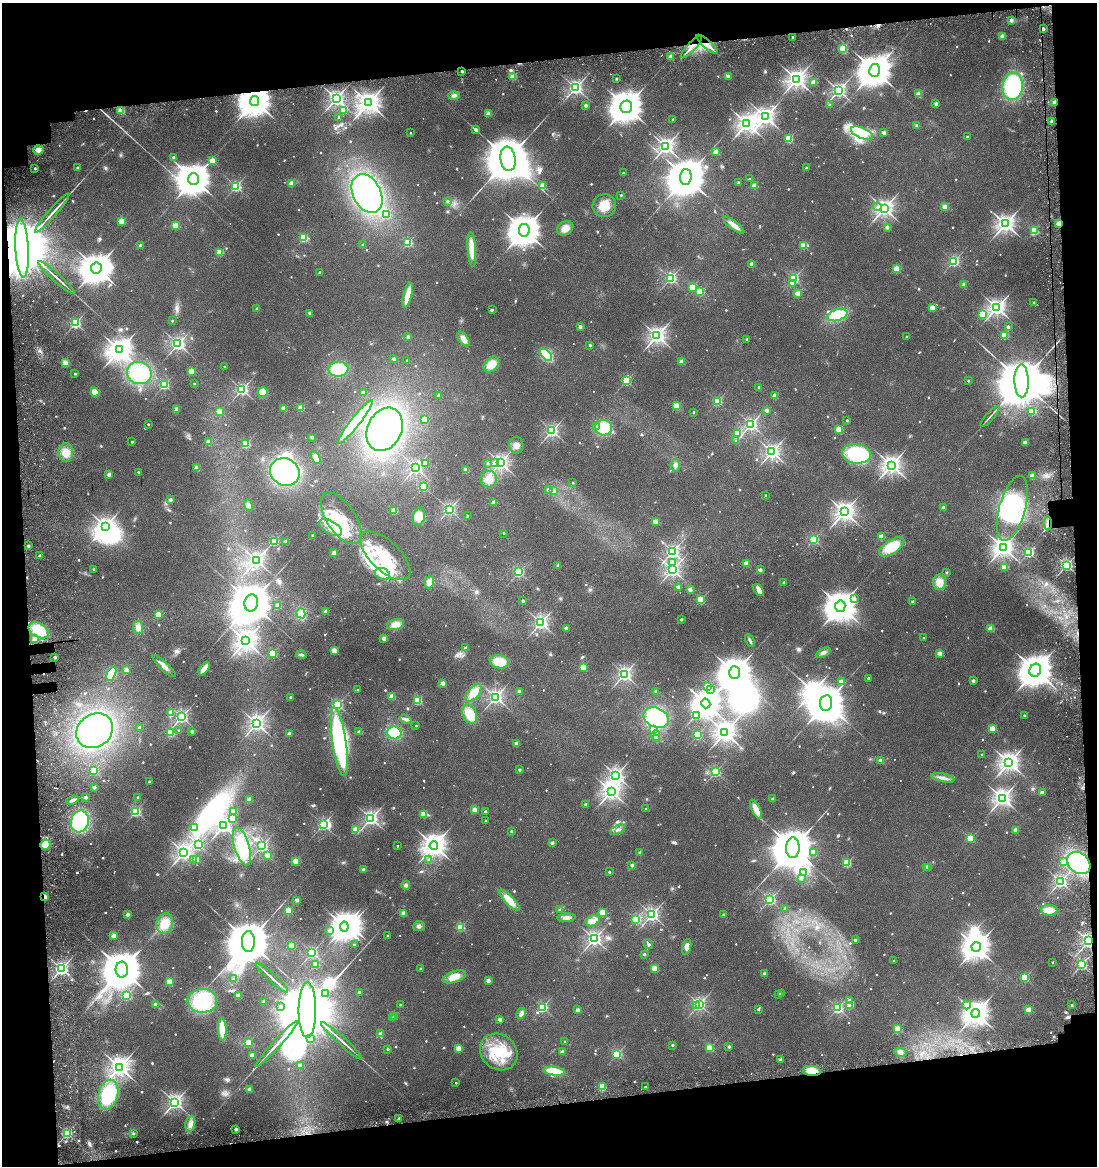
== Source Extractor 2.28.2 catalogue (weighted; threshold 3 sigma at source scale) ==
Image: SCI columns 80-4458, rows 160-4812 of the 4717 x 4901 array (HDU 1 of 3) = the unmasked area's bounding box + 8 px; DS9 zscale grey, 4 x 4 block average (1 PNG px = mean of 4 x 4 image px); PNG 1099 x 1168 px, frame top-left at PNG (2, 3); each listed source drawn as its Kron ellipse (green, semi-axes under 4 px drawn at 4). Shown black and unused: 15% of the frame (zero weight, under 3 of 6 exposures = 11% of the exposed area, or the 3 px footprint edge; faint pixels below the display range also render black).
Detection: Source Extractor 2.28.2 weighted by HDU 2 'WHT'. Background 0.0622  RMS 0.0032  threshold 0.0131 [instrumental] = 3 sigma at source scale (4.09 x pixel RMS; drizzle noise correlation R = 1.36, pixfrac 0.8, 0.0396/0.0396 arcsec/px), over >= 5 px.
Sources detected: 1213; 28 too faint to see at this stretch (4 x 4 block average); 12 inside a brighter object's white glare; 16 cosmic-ray / hot-pixel residue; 4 long thin detections or spike segments (spike, bleed or trail) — neither listed nor drawn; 6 coinciding with a brighter row at this scale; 40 inside a brighter listed object's ellipse — not listed separately; of the other 1107, all 500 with FLUX_AUTO >= 4.8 (the completeness limit of this list) listed and drawn (607 fainter detections not listed), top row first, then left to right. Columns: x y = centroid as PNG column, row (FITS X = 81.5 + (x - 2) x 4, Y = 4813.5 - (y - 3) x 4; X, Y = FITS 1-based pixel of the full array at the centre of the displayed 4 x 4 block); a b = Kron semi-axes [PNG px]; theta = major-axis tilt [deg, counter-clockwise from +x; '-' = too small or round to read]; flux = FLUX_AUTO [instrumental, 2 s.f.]
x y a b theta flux
1011 20 2 2 - 27
1043 29 2 2 - 21
1002 36 3 3 - 6.7
792 37 2 2 - 6.4
707 44 13 3 -42 16
691 47 14 2 47 15
843 48 2 2 - 140
671 57 2 2 - 48
874 70 6 5 - 5900
462 71 2 2 - 8.5
513 76 2 2 - 76
728 76 2 2 - 26
616 78 2 2 - 7.5
796 79 3 3 - 1400
814 82 2 2 - 61
1013 86 14 10 85 200
575 88 2 2 - 650
839 90 3 2 - 770
919 94 2 2 - 62
454 95 5 4 - 6.8
336 98 2 2 - 930
255 101 5 4 - 4500
1054 102 2 2 - 34
369 103 4 3 - 2000
936 104 2 2 - 22
586 105 2 2 - 22
829 105 2 2 - 7
626 107 6 5 - 5000
343 110 2 2 - 77
121 111 2 2 - 120
488 114 2 2 - 58
339 117 2 2 - 9.1
766 117 3 3 - 1200
673 119 2 2 - 9.2
1052 121 3 3 - 6.4
747 123 4 3 - 1300
917 126 2 2 - 27
475 129 2 2 - 15
410 133 2 2 - 4.9
862 133 12 5 -23 120
884 133 2 2 - 25
967 137 2 2 - 11
789 139 2 2 - 130
666 146 3 3 - 980
38 150 5 4 - 12
716 152 2 2 - 63
173 157 2 2 - 12
508 159 12 7 -83 16000
212 161 2 2 - 86
35 168 2 2 - 9.1
78 168 2 2 - 9.9
806 168 2 2 - 9.5
623 173 2 2 - 6.2
686 177 8 6 87 8900
193 179 6 5 - 5100
749 179 2 2 - 5.3
291 183 4 3 - 17
738 183 2 2 - 17
236 186 2 2 - 310
542 186 2 2 - 72
754 186 2 2 - 48
367 194 20 14 -63 400
621 195 2 2 - 6.9
447 201 2 2 - 6.1
604 206 12 11 - 39
877 207 4 4 - 5.3
945 207 2 2 - 68
884 208 3 3 - 1200
52 213 25 2 49 16
386 214 2 2 - 110
122 221 2 2 - 110
1059 223 2 2 - 72
1005 224 3 3 - 1200
175 225 2 2 - 72
734 225 13 3 -37 21
887 227 2 2 - 22
565 228 9 6 32 19
524 230 6 5 - 5100
1034 231 2 2 - 110
304 238 2 2 - 170
408 243 2 2 - 170
363 245 2 2 - 12
804 245 2 2 - 82
140 246 2 2 - 22
22 248 29 6 -87 53000
472 249 17 4 -85 45
220 252 2 2 - 110
954 261 2 2 - 300
752 264 2 2 - 48
96 268 5 5 - 4500
897 269 2 2 - 93
320 272 2 2 - 12
56 277 24 2 -42 12
671 278 2 2 - 370
794 279 2 2 - 330
792 284 2 2 - 6
964 284 2 2 - 26
692 287 2 2 - 120
700 292 2 2 - 130
798 293 2 2 - 60
408 295 13 3 76 46
1034 303 2 2 - 11
932 308 2 2 - 56
997 308 3 3 - 1100
257 309 2 2 - 15
492 310 2 2 - 5.5
309 313 2 2 - 15
982 314 2 2 - 100
837 315 10 5 18 100
172 321 2 2 - 5.5
75 323 2 2 - 350
580 327 2 2 - 19
1008 327 2 2 - 18
1004 335 2 2 - 130
657 336 3 3 - 1100
906 336 2 2 - 5.1
408 337 2 2 - 18
463 339 8 4 -53 14
747 339 2 2 - 6.3
178 344 2 2 - 680
590 345 2 2 - 12
119 350 4 4 - 2400
546 355 7 4 -47 100
394 359 2 2 - 17
407 360 2 2 - 6.1
682 362 2 2 - 49
65 363 2 2 - 91
491 364 9 6 45 30
225 367 2 2 - 5
338 369 10 7 4 83
191 371 2 2 - 110
139 373 12 11 - 69
75 374 2 2 - 6.2
626 381 2 2 - 210
968 381 2 2 - 5.1
1022 381 16 7 -89 25000
194 384 2 2 - 5.4
164 385 2 2 - 260
759 387 2 2 - 12
242 389 2 2 - 520
95 392 4 4 - 24
263 392 5 5 - 23
363 393 4 3 - 7.2
439 395 2 2 - 18
775 396 2 2 - 33
717 401 2 2 - 180
677 406 2 2 - 95
284 408 2 2 - 45
301 408 2 2 - 80
176 410 2 2 - 14
766 410 2 2 - 24
219 411 2 2 - 120
1032 411 2 2 - 140
693 412 2 2 - 5.9
990 416 13 2 48 5.3
424 419 2 2 - 58
847 420 2 2 - 7.5
355 422 27 4 52 150
148 424 2 2 - 6.2
751 424 2 2 - 540
596 426 2 2 - 71
604 428 8 7 - 56
385 429 23 17 64 500
839 429 2 2 - 110
552 431 2 2 - 500
738 434 2 2 - 160
312 437 2 2 - 17
736 441 2 2 - 9.4
132 442 2 2 - 7.3
208 442 2 2 - 27
1025 442 2 2 - 35
246 444 2 2 - 190
516 445 8 7 - 12
66 452 9 7 -88 24
772 452 3 2 - 820
856 454 14 9 -7 140
316 458 7 4 -63 12
494 462 2 2 - 8.5
426 463 2 2 - 27
488 463 2 2 - 6.9
500 463 3 2 - 940
675 465 6 5 - 7.3
891 465 3 3 - 1300
197 468 2 2 - 56
416 468 2 2 - 620
466 470 2 2 - 52
138 472 2 2 - 5.1
285 472 15 13 -31 300
109 474 2 2 - 26
1032 476 2 2 - 48
489 479 8 8 - 24
573 483 2 2 - 5.9
423 487 2 2 - 220
548 489 2 2 - 18
553 490 2 2 - 44
765 495 2 2 - 5.5
170 500 2 2 - 18
494 502 2 2 - 38
248 505 6 4 -68 7.2
943 507 2 2 - 20
1012 508 33 13 74 150
449 509 2 2 - 470
394 511 2 2 - 78
844 512 3 3 - 1400
467 516 2 2 - 4.8
419 517 9 6 77 29
341 518 30 14 -56 75
655 521 2 2 - 45
1048 523 7 2 -89 6.2
105 526 3 3 - 1000
331 527 13 6 -31 26
503 533 2 2 - 5.7
312 535 2 2 - 8.1
881 537 2 2 - 59
814 540 2 2 - 240
274 541 2 2 - 190
286 541 2 2 - 32
28 546 2 2 - 8.7
892 547 14 6 33 64
1003 547 3 3 - 1500
673 551 2 2 - 530
1029 552 2 2 - 280
334 553 2 2 - 48
40 556 2 2 - 20
385 556 32 14 -44 94
256 560 3 2 - 900
672 562 2 2 - 5.8
747 564 2 2 - 48
558 565 2 2 - 16
1066 565 2 2 - 500
1004 567 2 2 - 81
94 569 2 2 - 6
672 570 2 2 - 760
760 570 2 2 - 24
519 572 2 2 - 250
947 573 2 2 - 8.5
382 574 8 5 -20 16
429 582 7 4 76 17
784 582 2 2 - 13
939 582 7 6 - 27
678 587 2 2 - 27
690 589 2 2 - 29
759 590 7 3 -50 7.4
854 599 2 2 - 12
700 600 2 2 - 170
523 601 2 2 - 11
913 602 2 2 - 21
251 603 8 6 80 9600
278 606 2 2 - 52
840 606 6 5 - 4200
326 611 2 2 - 31
301 613 5 3 - 56
158 615 2 2 - 88
681 619 2 2 - 14
541 623 2 2 - 720
396 624 9 5 15 22
138 627 6 5 - 15
566 628 2 2 - 29
991 628 2 2 - 73
39 630 11 6 -28 58
384 638 2 2 - 35
924 638 2 2 - 5
35 639 2 2 - 57
750 640 7 3 -62 5.7
245 641 3 3 - 1500
466 648 2 2 - 25
334 651 2 2 - 90
273 653 2 2 - 150
823 653 8 4 29 7.2
940 654 2 2 - 40
301 655 5 2 - 5.5
55 657 2 2 - 14
499 662 10 6 -11 48
164 666 15 4 -43 11
583 667 2 2 - 99
204 668 8 3 55 21
126 670 2 2 - 59
1035 670 6 6 - 5300
735 673 6 5 - 5400
111 674 7 4 63 53
624 674 2 2 - 700
868 678 2 2 - 11
973 681 2 2 - 21
841 682 2 2 - 45
443 683 2 2 - 39
707 686 2 2 - 120
358 690 2 2 - 6.6
711 690 2 2 - 6.1
519 691 2 2 - 16
656 691 2 2 - 17
473 693 10 5 49 33
290 697 2 2 - 8.1
392 697 2 2 - 72
496 697 2 2 - 690
418 701 2 2 - 180
706 703 5 4 - 3000
826 703 8 6 83 7800
338 705 2 2 - 350
171 712 2 2 - 15
470 714 10 6 -61 46
697 716 3 2 - 53
1024 716 2 2 - 11
181 717 2 2 - 570
656 718 13 9 -25 190
405 719 6 4 -31 5.6
256 723 3 3 - 950
416 726 2 2 - 4.9
140 728 2 2 - 20
993 729 2 2 - 100
179 730 2 2 - 7
653 730 2 2 - 47
95 731 19 16 35 500
192 731 2 2 - 18
359 732 2 2 - 32
725 732 3 3 - 1600
171 733 2 2 - 140
289 733 2 2 - 17
394 733 7 6 - 73
656 735 5 4 - 8.6
697 735 2 2 - 250
657 738 2 2 - 30
339 742 34 7 -81 360
517 743 2 2 - 32
982 755 2 2 - 8.6
881 761 2 2 - 48
1009 762 3 3 - 1400
520 770 2 2 - 13
94 771 2 2 - 130
715 772 2 2 - 290
616 775 3 3 - 750
943 778 12 3 -12 13
149 782 2 2 - 8
94 787 2 2 - 18
611 791 3 3 - 1200
1042 792 2 2 - 22
85 797 2 2 - 17
138 797 2 2 - 7.6
1002 798 3 3 - 1100
773 799 2 2 - 21
72 800 6 3 19 8.1
249 800 2 2 - 64
585 804 2 2 - 14
646 809 2 2 - 5
756 809 10 4 -63 26
475 810 2 2 - 58
136 811 2 2 - 310
485 811 2 2 - 9.5
233 812 2 2 - 80
423 814 2 2 - 78
371 818 2 2 - 730
232 819 2 2 - 38
80 821 11 9 74 190
485 821 2 2 - 5.6
323 825 3 2 - 420
224 826 2 2 - 910
195 827 4 2 - 83
355 830 2 2 - 89
617 830 8 3 26 6.3
1016 830 2 2 - 47
511 831 2 2 - 8.3
970 838 2 2 - 140
552 843 2 2 - 15
45 845 5 5 - 38
198 845 2 2 - 310
242 846 19 7 -73 49
262 846 2 2 - 400
397 846 2 2 - 5.7
434 846 4 4 - 2200
793 848 10 6 89 12000
640 852 2 2 - 18
814 852 2 2 - 43
184 853 3 3 - 900
267 855 2 2 - 56
194 859 2 2 - 6.9
196 859 2 2 - 87
429 860 2 2 - 6.4
296 861 2 2 - 86
1063 862 4 4 - 6.1
847 863 2 2 - 150
1079 863 12 10 -42 220
632 865 2 2 - 19
926 867 2 2 - 38
929 868 2 2 - 5.7
363 870 2 2 - 24
609 872 2 2 - 10
803 872 2 2 - 10
801 878 2 2 - 9.4
1060 881 2 2 - 560
406 885 4 4 - 5.4
45 897 3 2 - 11
770 899 2 2 - 390
297 900 2 2 - 26
509 900 14 4 -46 33
785 908 2 2 - 8.5
560 910 2 2 - 15
1049 910 8 5 -1 24
288 911 2 2 - 110
602 912 2 2 - 87
404 913 2 2 - 47
127 914 2 2 - 23
652 915 2 2 - 640
724 915 2 2 - 15
567 918 9 4 4 12
636 919 2 2 - 250
593 921 7 5 28 17
165 924 10 8 70 43
344 926 5 4 - 2600
419 926 5 5 - 6.7
461 927 2 2 - 150
329 931 2 2 - 9.1
114 936 2 2 - 42
388 936 2 2 - 6.3
594 939 2 2 - 750
855 940 2 2 - 12
248 941 10 6 -90 14000
1088 941 3 2 - 750
648 944 5 2 - 5
292 945 2 2 - 130
354 945 2 2 - 6.9
687 947 8 3 75 13
976 947 5 4 - 2900
312 952 2 2 - 400
644 954 2 2 - 14
893 961 2 2 - 5.3
1052 962 2 2 - 4.8
315 964 2 2 - 110
1081 965 2 2 - 360
655 968 2 2 - 89
61 969 2 2 - 680
122 969 8 6 89 11000
421 969 2 2 - 15
764 974 2 2 - 18
454 977 12 5 20 27
272 978 22 2 -42 11
1025 978 2 2 - 190
233 979 2 2 - 8
488 981 2 2 - 31
169 982 2 2 - 100
359 992 2 2 - 15
326 993 2 2 - 5.3
779 994 2 2 - 9.7
781 994 2 2 - 7.8
126 996 2 2 - 250
238 996 2 2 - 53
202 1001 15 12 -1 130
850 1001 2 2 - 27
264 1002 2 2 - 27
155 1004 2 2 - 16
699 1004 2 2 - 500
400 1005 2 2 - 7.5
696 1005 3 2 - 14
850 1005 2 2 - 79
967 1005 4 2 - 24
1072 1005 2 2 - 9.5
280 1006 2 2 - 7.6
542 1007 2 2 - 280
838 1008 2 2 - 350
758 1009 2 2 - 8.5
307 1010 27 9 90 47000
578 1010 2 2 - 29
1029 1010 2 2 - 86
521 1013 6 4 61 8
976 1013 4 4 - 2600
395 1017 2 2 - 16
393 1018 2 2 - 17
500 1019 2 2 - 29
222 1029 11 4 -88 40
898 1029 2 2 - 110
381 1034 2 2 - 39
310 1038 2 2 - 8.2
342 1041 28 2 -42 13
565 1042 2 2 - 5.6
248 1043 2 2 - 110
277 1044 31 2 48 17
672 1045 2 2 - 11
729 1046 2 2 - 16
458 1048 2 2 - 69
710 1048 2 2 - 120
388 1049 2 2 - 9.8
499 1052 20 17 -40 79
562 1052 2 2 - 28
900 1052 6 4 -12 8.5
617 1054 2 2 - 260
252 1055 2 2 - 53
781 1060 2 2 - 34
300 1065 2 2 - 29
119 1067 3 3 - 1600
554 1071 11 4 -7 55
812 1071 9 5 -6 34
456 1083 2 2 - 6
602 1087 2 2 - 140
645 1087 2 2 - 9.1
249 1089 2 2 - 28
108 1095 15 10 75 120
175 1102 3 2 - 880
399 1119 2 2 - 20
190 1124 8 5 78 15
236 1129 2 2 - 27
67 1133 2 2 - 310
133 1133 2 2 - 6.3
Overlapping masked pixels (flux is a lower limit): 13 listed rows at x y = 1043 29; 707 44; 691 47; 255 101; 1054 102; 121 111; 1059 223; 22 248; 1048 523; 1079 863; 45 897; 1088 941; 812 1071
Diffuse or blended objects may show on this block-average render without a row.